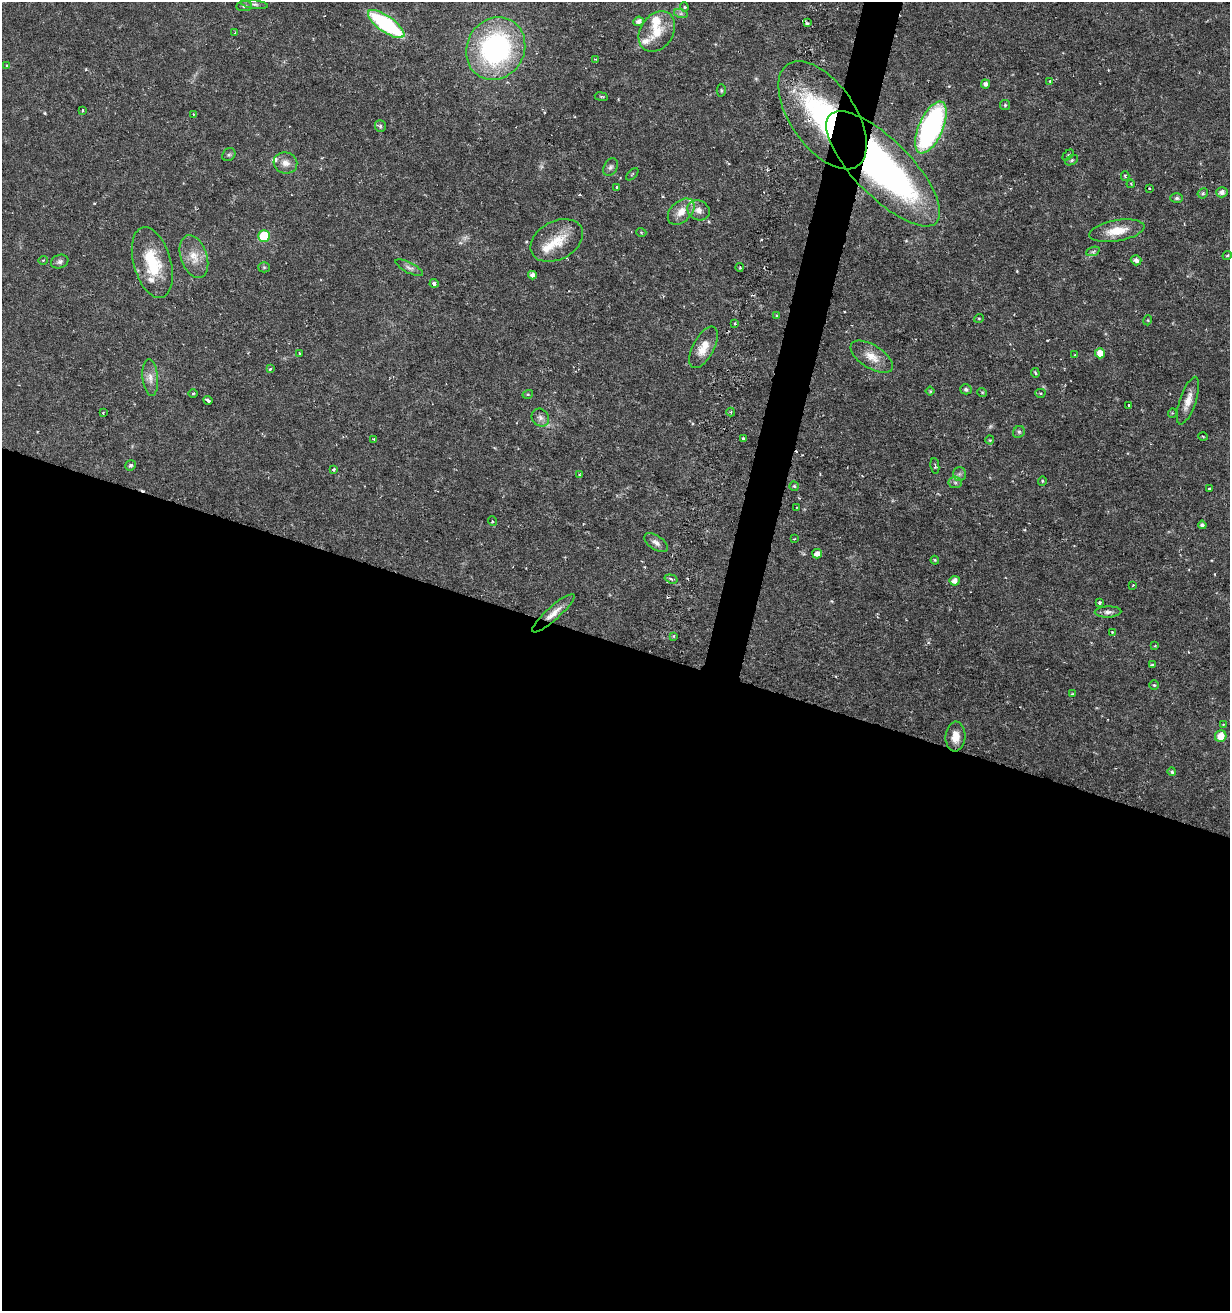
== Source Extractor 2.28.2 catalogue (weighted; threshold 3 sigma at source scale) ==
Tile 14 of 4 x 4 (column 2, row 4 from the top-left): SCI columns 1596-2823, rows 10-1318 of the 5530 x 5283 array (HDU 1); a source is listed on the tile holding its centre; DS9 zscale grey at full resolution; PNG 1232 x 1313 px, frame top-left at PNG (2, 2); each listed source drawn as its Kron ellipse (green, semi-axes under 4 px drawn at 4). Shown black and unused: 53% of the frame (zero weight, under 3 of 6 exposures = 2% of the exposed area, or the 3 px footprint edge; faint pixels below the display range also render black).
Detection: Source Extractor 2.28.2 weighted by HDU 2 'WHT'; one run over the whole footprint, this tile lists its part. Background 0.0157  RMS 0.0012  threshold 0.00481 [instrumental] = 3 sigma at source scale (4.09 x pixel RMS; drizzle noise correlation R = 1.36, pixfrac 0.8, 0.0396/0.0396 arcsec/px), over >= 5 px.
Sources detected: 130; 3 too faint to see at this stretch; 4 cosmic-ray / hot-pixel residue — neither listed nor drawn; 7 inside a brighter listed object's ellipse — not listed separately; the other 116 listed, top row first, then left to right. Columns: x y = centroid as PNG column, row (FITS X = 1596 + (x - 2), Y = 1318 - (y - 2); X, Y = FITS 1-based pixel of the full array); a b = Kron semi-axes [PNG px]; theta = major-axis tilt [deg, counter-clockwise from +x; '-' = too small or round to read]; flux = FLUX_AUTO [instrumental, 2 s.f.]
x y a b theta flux
254 4 14 4 -7 0.31
244 6 8 5 9 0.25
684 7 4 4 - 0.13
681 14 7 4 -18 0.23
638 21 5 5 - 0.47
807 23 4 3 - 0.24
386 24 21 8 -35 12
657 31 22 16 55 2.4
235 33 3 3 - 0.17
496 49 32 28 60 20
595 59 3 2 - 0.088
7 65 3 3 - 0.14
1050 81 4 4 - 0.16
985 84 4 4 - 0.42
721 90 6 4 -89 0.15
601 97 7 3 -9 0.13
1005 105 5 5 - 0.14
82 110 3 2 - 0.1
193 114 4 3 - 0.082
823 115 62 32 -55 19
380 126 6 5 - 0.21
931 127 28 12 66 22
229 155 7 6 - 0.22
1068 155 6 4 44 0.14
1071 160 7 4 27 0.21
285 163 12 10 -17 0.9
611 167 9 6 63 0.32
883 169 76 28 -45 44
632 174 8 3 45 0.1
1125 176 5 4 - 0.14
1131 184 4 3 - 0.11
617 187 3 2 - 0.12
1149 188 3 2 - 0.084
1222 192 6 5 - 0.51
1203 193 5 4 - 0.21
1177 198 6 5 - 0.23
698 210 12 9 -27 0.74
681 211 15 10 43 1.3
1117 231 28 10 10 2.2
641 232 5 3 - 0.097
264 236 6 6 - 5.7
557 240 28 19 28 2.8
1093 251 7 4 20 0.22
1227 255 5 3 - 0.12
194 257 22 13 -71 1.7
43 260 5 3 - 0.1
1136 260 5 5 - 0.51
60 262 9 6 21 0.33
152 262 36 18 -74 4.8
264 267 5 5 - 0.15
740 267 4 4 - 0.11
409 268 15 5 -27 0.41
532 275 4 4 - 0.57
434 283 4 4 - 0.41
777 316 3 3 - 0.14
979 318 5 3 - 0.093
1148 320 5 3 - 0.095
735 324 4 3 - 0.16
703 347 23 10 62 1.7
299 353 3 3 - 0.11
1100 353 5 5 - 0.95
1075 355 4 4 - 0.085
872 357 24 11 -33 1.6
270 369 4 4 - 0.19
1035 373 5 3 - 0.15
150 378 18 8 -85 0.85
966 389 6 5 - 0.28
930 391 4 4 - 0.11
982 392 5 3 - 0.09
193 393 5 3 - 0.094
1040 393 5 4 - 0.17
528 394 5 3 - 0.11
208 400 4 3 - 0.33
1188 401 25 8 71 1.2
1129 405 3 2 - 0.14
731 412 4 4 - 0.14
103 413 3 3 - 0.075
1172 413 5 3 - 0.1
540 418 9 8 - 0.49
1019 432 6 5 - 0.2
1203 436 4 3 - 0.12
743 438 4 3 - 0.23
374 439 4 3 - 0.11
990 440 4 4 - 0.11
131 465 5 5 - 0.23
935 466 8 3 -82 0.15
334 469 3 3 - 0.2
959 474 7 6 - 0.31
579 475 4 4 - 0.12
1042 481 4 4 - 0.13
955 482 6 6 - 0.27
794 486 5 4 - 0.15
1209 489 3 2 - 0.11
797 508 4 2 - 0.067
492 521 5 3 - 0.1
1202 525 4 4 - 0.29
794 539 3 2 - 0.1
656 543 13 7 -34 0.55
817 554 5 4 - 0.63
935 560 4 3 - 0.11
671 579 6 4 -17 0.25
955 581 5 5 - 0.71
1133 585 4 3 - 0.072
1099 602 3 3 - 0.2
1108 612 13 5 2 0.46
553 613 27 6 42 1.2
1112 632 3 3 - 0.13
673 636 4 4 - 0.13
1155 646 3 3 - 0.11
1152 665 4 3 - 0.15
1154 685 5 5 - 0.14
1072 694 4 3 - 0.1
1223 725 4 3 - 0.14
1221 736 6 5 - 1.3
955 737 15 10 86 1.2
1172 772 4 4 - 0.25
Overlapping masked pixels (flux is a lower limit): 3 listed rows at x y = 823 115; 883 169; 553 613